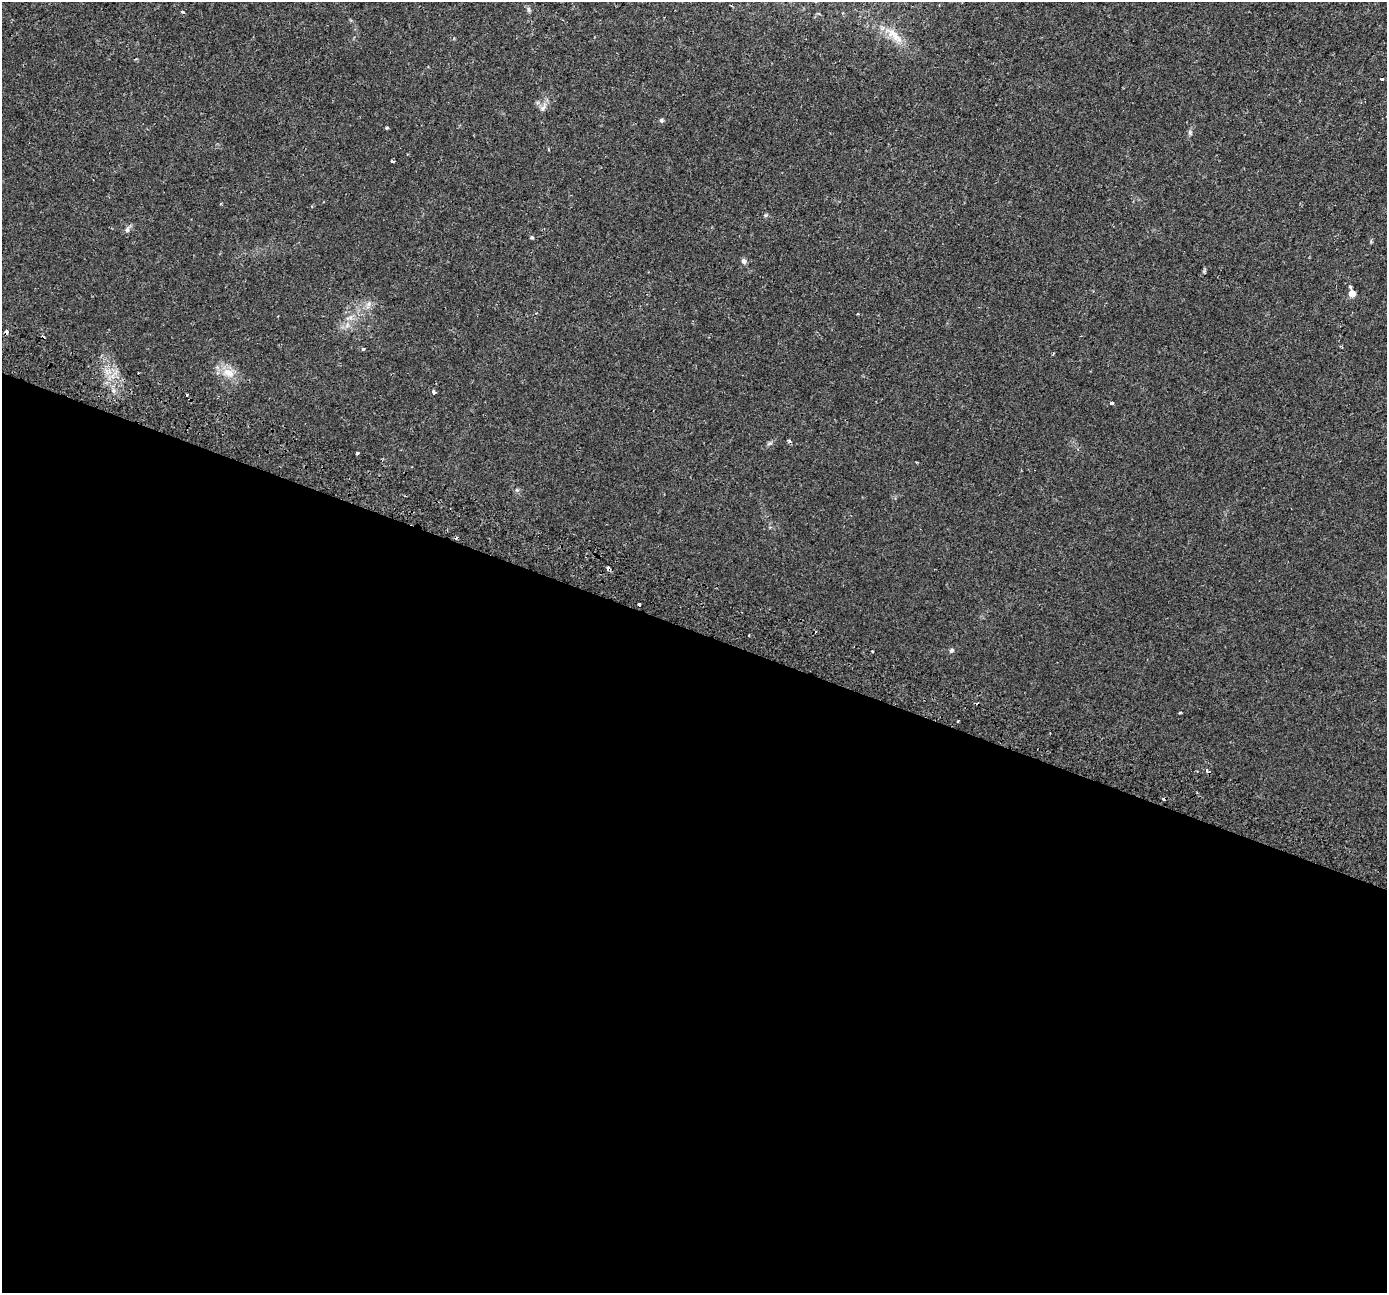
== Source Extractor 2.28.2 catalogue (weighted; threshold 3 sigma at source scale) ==
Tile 14 of 4 x 4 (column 2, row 4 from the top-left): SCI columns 1453-2837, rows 304-1594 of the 5688 x 5824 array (HDU 1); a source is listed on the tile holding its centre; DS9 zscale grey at full resolution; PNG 1389 x 1295 px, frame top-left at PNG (2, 2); no overlay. Shown black and unused: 51% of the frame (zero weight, under 2 of 3 exposures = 5% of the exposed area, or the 3 px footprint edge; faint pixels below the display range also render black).
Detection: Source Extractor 2.28.2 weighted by HDU 2 'WHT'; one run over the whole footprint, this tile lists its part. Background 0.00701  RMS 0.0027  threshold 0.012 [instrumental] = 3 sigma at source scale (4.5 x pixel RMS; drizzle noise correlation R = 1.50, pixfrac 1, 0.0396/0.0396 arcsec/px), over >= 5 px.
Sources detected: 38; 8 cosmic-ray / hot-pixel residue — not listed; the other 30 listed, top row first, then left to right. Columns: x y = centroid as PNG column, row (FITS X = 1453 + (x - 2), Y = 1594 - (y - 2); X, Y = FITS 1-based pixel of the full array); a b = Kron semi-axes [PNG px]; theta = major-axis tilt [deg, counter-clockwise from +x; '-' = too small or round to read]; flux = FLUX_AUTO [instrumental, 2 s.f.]
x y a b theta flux
528 9 9 4 -89 0.47
183 12 5 3 - 0.3
892 33 28 11 -48 4
1382 79 3 3 - 0.73
543 108 12 6 54 1.1
661 120 5 4 - 0.57
387 128 4 3 - 0.37
1190 133 7 5 -71 0.48
392 161 3 2 - 0.54
766 215 6 4 70 0.32
127 230 9 5 77 0.76
532 237 5 4 - 0.31
744 261 7 6 - 0.83
1350 287 3 3 - 0.88
1352 294 5 5 - 3.2
369 304 9 4 81 0.68
347 325 7 4 72 0.61
6 332 3 3 - 2.2
364 349 3 3 - 1.7
228 373 19 11 -19 3.5
433 392 5 4 - 0.57
1112 403 3 3 - 1.1
769 443 9 3 21 0.42
357 453 3 3 - 0.67
517 490 6 4 -43 0.38
639 605 3 3 - 1.2
952 650 6 5 - 0.46
1179 713 4 3 - 0.26
958 721 3 2 - 0.51
1207 770 4 3 - 0.65
Overlapping masked pixels (flux is a lower limit): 1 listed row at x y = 6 332